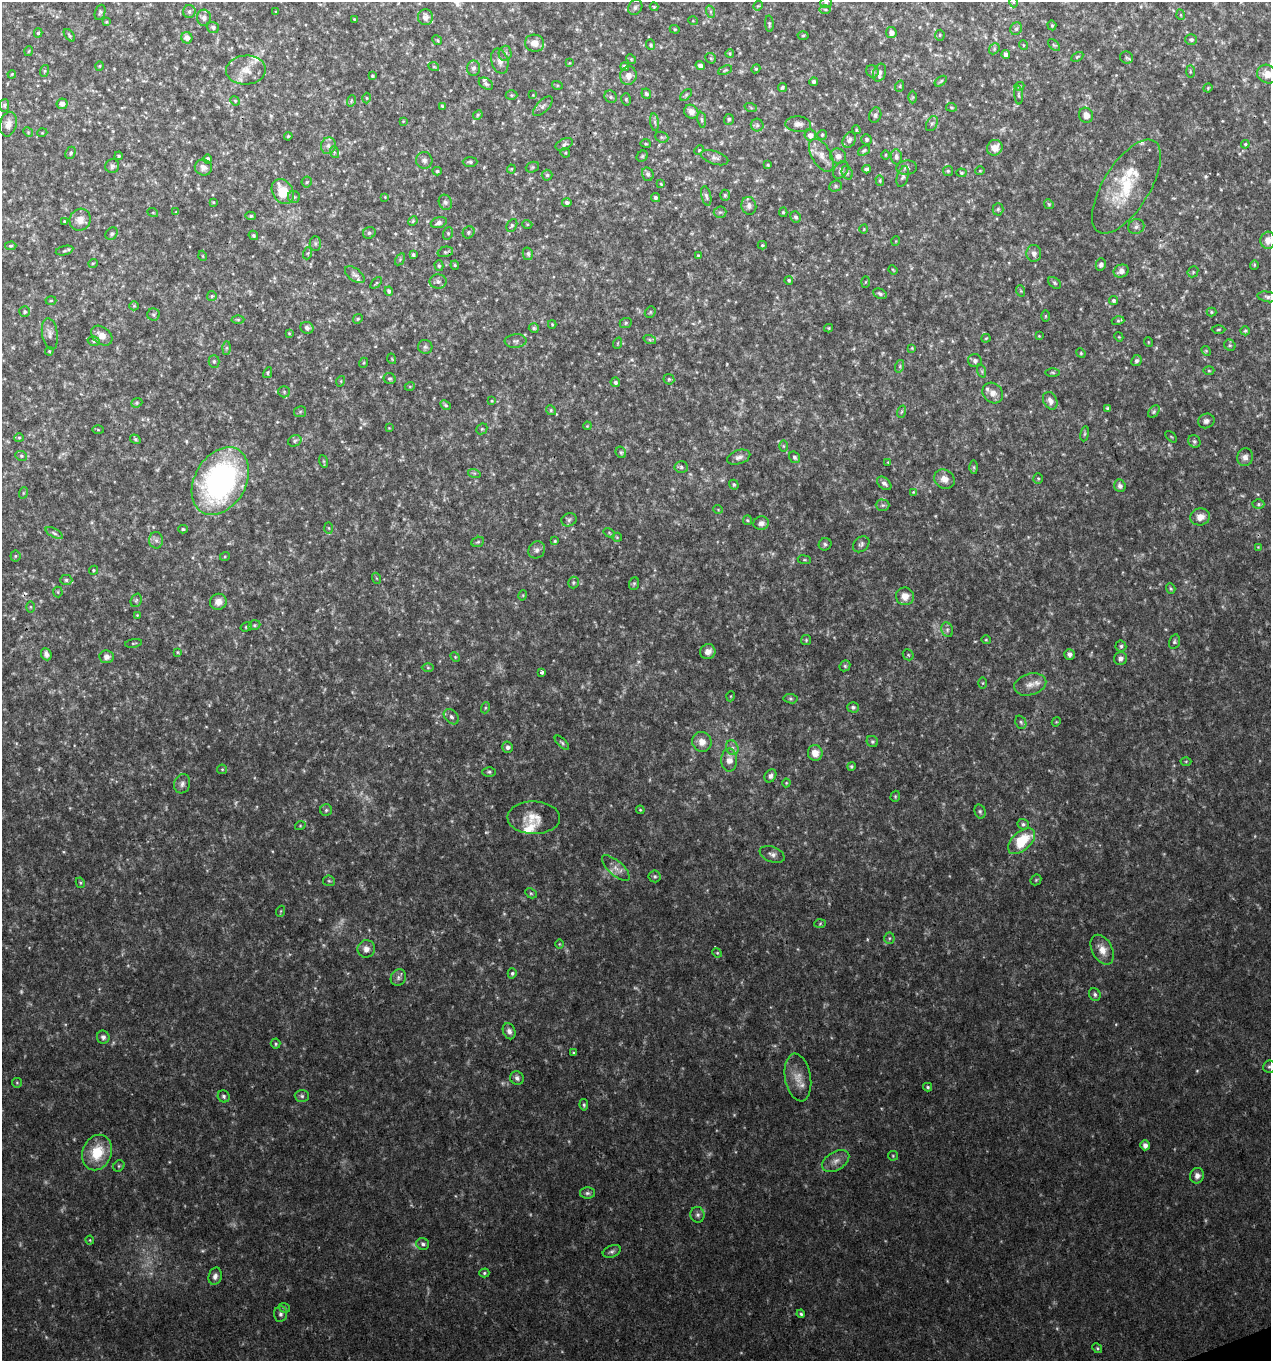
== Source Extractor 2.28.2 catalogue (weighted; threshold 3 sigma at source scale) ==
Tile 6 of 4 x 4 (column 2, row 2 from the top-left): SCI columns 1396-2664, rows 2722-4080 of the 5274 x 5444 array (HDU 1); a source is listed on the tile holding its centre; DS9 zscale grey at full resolution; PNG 1273 x 1363 px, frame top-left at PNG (2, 2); each listed source drawn as its Kron ellipse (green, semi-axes under 4 px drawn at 4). Shown black and unused: <1% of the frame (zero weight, under 3 of 4 exposures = <1% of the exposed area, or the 3 px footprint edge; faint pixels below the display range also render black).
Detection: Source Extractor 2.28.2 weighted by HDU 2 'WHT'; one run over the whole footprint, this tile lists its part. Background 0.0305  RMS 0.0038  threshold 0.0171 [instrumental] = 3 sigma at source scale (4.5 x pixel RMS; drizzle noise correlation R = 1.50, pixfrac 1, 0.0396/0.0396 arcsec/px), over >= 5 px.
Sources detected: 466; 20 too faint to see at this stretch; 1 cosmic-ray / hot-pixel residue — neither listed nor drawn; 11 inside a brighter listed object's ellipse — not listed separately; the other 434 listed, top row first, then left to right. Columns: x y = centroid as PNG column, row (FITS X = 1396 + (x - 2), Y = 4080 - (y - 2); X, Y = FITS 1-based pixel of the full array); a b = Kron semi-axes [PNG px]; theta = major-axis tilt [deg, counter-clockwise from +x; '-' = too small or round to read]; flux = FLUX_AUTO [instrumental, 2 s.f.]
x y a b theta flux
1013 2 5 3 - 0.4
826 3 6 5 - 0.64
758 6 5 4 - 0.39
635 7 8 6 56 0.96
654 7 4 4 - 0.4
825 9 6 4 -1 0.56
189 11 6 6 - 0.98
100 12 8 5 71 0.74
276 12 3 2 - 0.29
711 12 6 4 -72 0.65
1181 15 5 3 - 0.32
425 17 8 7 - 2.1
204 18 8 7 - 1.8
354 19 3 2 - 0.3
693 21 5 3 - 0.3
106 22 4 4 - 0.4
769 24 8 4 -86 0.65
1052 25 5 4 - 0.5
213 27 6 5 - 0.83
675 29 5 4 - 0.47
1016 29 7 5 57 0.83
38 33 4 3 - 0.57
891 33 5 5 - 1.9
69 35 7 3 -52 0.51
803 35 5 3 - 0.41
940 35 5 5 - 0.45
187 38 6 5 - 2
437 40 5 4 - 0.46
1191 40 6 5 - 0.91
534 43 9 8 - 2.8
651 45 5 4 - 0.67
1023 45 5 3 - 0.33
1054 45 7 4 -44 0.62
994 49 6 4 48 0.64
29 51 5 3 - 0.35
505 53 7 6 - 1.1
730 53 4 4 - 0.52
1006 55 4 4 - 1.6
1077 57 7 4 30 0.5
1126 57 7 6 - 0.78
711 58 6 5 - 0.49
631 59 5 4 - 0.52
500 61 13 8 -74 2.3
569 63 3 2 - 0.31
100 66 5 3 - 0.34
700 66 5 4 - 1.4
434 67 5 3 - 0.34
625 67 4 4 - 1.1
473 68 7 6 - 1.2
756 69 4 4 - 0.46
246 70 20 14 3 5.9
725 70 7 3 22 0.43
44 71 6 4 71 0.47
872 71 6 6 - 0.93
1190 72 6 3 -90 0.44
880 73 9 6 71 1.4
12 74 4 3 - 0.33
1267 74 10 9 - 3.9
372 76 3 2 - 0.37
628 76 9 8 - 2.7
941 81 7 3 36 0.47
814 82 4 4 - 0.87
486 84 8 5 -33 0.99
557 85 5 3 - 0.38
900 86 5 3 - 0.45
1019 86 5 4 - 0.52
782 87 4 3 - 0.65
1208 88 4 4 - 0.4
646 94 5 4 - 0.89
511 95 6 5 - 0.58
533 95 4 4 - 0.34
686 95 7 4 46 0.63
1019 95 9 3 -85 0.69
611 97 6 6 - 0.91
913 97 6 4 90 0.52
366 98 5 3 - 0.37
626 99 6 4 -75 0.54
235 101 5 4 - 0.42
351 101 6 3 72 0.46
62 104 5 5 - 2.2
4 105 6 5 - 0.63
442 106 4 3 - 0.51
543 106 12 6 45 1.4
951 107 5 3 - 0.46
751 108 6 4 -20 0.44
691 112 7 6 - 2.4
478 115 5 4 - 0.5
875 115 8 6 73 0.96
1086 115 8 7 - 2.6
729 119 5 5 - 0.63
702 120 8 4 -83 0.7
403 121 4 4 - 0.29
655 122 9 4 -82 0.93
8 124 12 8 76 2.4
798 124 13 7 -3 2
932 124 8 5 61 0.94
757 125 6 6 - 1
856 130 4 3 - 0.45
28 132 5 4 - 0.43
42 133 5 3 - 0.31
810 135 5 5 - 1.9
822 135 5 4 - 0.55
288 136 4 3 - 0.39
662 137 7 5 -20 0.68
866 139 5 5 - 0.65
849 140 8 6 58 1.4
646 143 5 2 - 0.37
564 144 9 5 25 1
1245 144 4 4 - 0.39
328 146 8 7 - 1.4
995 148 8 7 - 4.1
699 150 5 4 - 0.43
864 150 6 4 38 0.67
334 152 6 3 -72 0.49
71 153 6 4 65 0.69
565 153 5 4 - 0.44
821 155 18 9 -60 3.7
885 155 5 3 - 0.38
119 156 4 3 - 0.44
642 156 6 5 - 0.57
838 156 8 7 - 1.7
896 157 7 5 -86 1.1
715 158 14 6 -18 1.8
208 159 4 4 - 0.84
424 160 8 8 - 1.4
470 162 7 5 1 0.81
768 165 4 3 - 0.41
112 166 7 7 - 1.1
203 167 9 8 - 1.8
532 167 7 5 21 0.61
907 168 10 7 5 1.2
511 169 4 4 - 0.38
867 169 4 4 - 0.89
841 170 9 6 57 1.4
437 171 4 4 - 0.53
948 171 5 5 - 0.6
980 171 4 4 - 0.37
847 173 7 5 -71 0.86
961 173 5 4 - 0.45
648 174 7 5 -73 1.1
547 175 5 5 - 0.8
903 176 10 5 73 1.1
880 180 5 4 - 0.51
307 182 5 5 - 0.6
661 184 4 3 - 0.42
835 186 6 5 - 0.76
1126 187 53 23 58 21
283 192 13 10 -58 10
725 195 5 5 - 0.69
706 196 10 5 -76 1.1
294 197 6 6 - 0.86
385 197 4 4 - 0.28
655 198 5 4 - 0.74
213 202 4 3 - 0.33
445 202 8 6 -63 0.99
567 202 5 4 - 0.98
1049 204 5 4 - 0.47
749 206 9 7 -76 1.6
998 209 6 5 - 0.74
176 212 3 3 - 0.35
720 212 6 5 - 0.81
783 212 5 4 - 0.55
153 213 5 3 - 0.31
251 216 5 4 - 0.63
796 217 5 5 - 0.82
80 220 11 10 - 3.5
64 221 3 2 - 0.32
413 221 5 4 - 0.44
439 223 8 5 18 1.2
527 224 5 3 - 0.34
512 225 7 5 61 0.77
1136 227 8 7 - 1.3
864 229 5 3 - 0.29
469 232 6 5 - 0.7
369 233 6 5 - 0.82
448 233 6 5 - 0.59
112 234 7 5 43 0.8
253 235 5 4 - 0.63
1268 240 9 7 87 2.4
896 241 5 3 - 0.28
315 243 7 5 90 0.77
762 245 4 4 - 0.47
11 246 6 4 4 0.53
64 251 9 4 15 0.67
445 252 8 5 13 0.76
308 253 6 4 71 0.5
1034 253 8 7 - 1.7
528 254 6 5 - 0.9
413 255 3 3 - 0.66
698 255 4 3 - 0.45
203 256 5 3 - 0.31
400 259 6 4 57 0.53
93 263 5 3 - 0.32
1101 264 6 5 - 1.1
455 265 4 4 - 0.47
1254 265 5 4 - 0.42
439 266 5 4 - 0.64
893 270 5 3 - 0.35
1121 271 8 6 22 2.2
1193 272 6 5 - 0.56
355 275 11 6 -36 1.4
789 280 4 4 - 0.6
438 282 8 7 - 1.3
865 282 5 4 - 0.41
376 283 7 3 44 0.42
1054 283 7 5 -42 0.61
389 291 4 4 - 0.85
1021 291 6 3 -71 0.47
880 294 7 5 -27 0.89
212 296 5 4 - 0.51
1268 297 10 5 -10 1.1
51 301 5 3 - 0.41
1113 301 5 4 - 0.77
134 306 5 4 - 0.49
25 312 5 5 - 0.63
650 312 6 5 - 0.63
1211 312 5 4 - 0.48
153 315 6 6 - 0.76
1045 316 5 3 - 0.42
358 319 5 4 - 0.49
238 320 6 4 0 0.63
1118 321 6 4 15 0.53
626 323 6 5 - 0.6
552 324 4 4 - 0.4
307 328 6 6 - 1.1
534 328 5 5 - 0.69
829 328 4 4 - 0.39
1218 330 7 3 1 0.45
1245 331 4 4 - 0.59
289 333 4 3 - 0.37
50 334 16 8 -81 2.1
102 336 12 8 -39 3.3
1039 336 4 4 - 0.3
1119 337 4 3 - 0.35
986 338 4 4 - 0.43
650 340 6 4 -19 0.62
94 341 6 5 - 0.64
516 341 11 6 5 1.2
1148 342 5 3 - 0.29
618 343 6 3 71 0.38
1230 345 6 5 - 0.55
425 347 7 7 - 1
226 348 7 4 89 0.63
912 348 4 4 - 0.36
49 351 4 4 - 0.45
1206 351 5 4 - 0.38
1081 353 5 4 - 0.47
392 359 5 3 - 0.36
214 361 6 5 - 0.69
975 361 7 6 - 1.2
1136 361 5 5 - 0.92
363 363 5 3 - 0.36
900 366 6 4 72 0.61
982 371 7 4 -71 0.64
1209 371 5 3 - 0.42
268 373 6 4 61 0.52
1053 373 7 3 -1 0.52
390 379 6 5 - 0.68
669 379 6 5 - 0.54
341 381 5 3 - 0.37
615 382 5 5 - 0.8
410 386 5 3 - 0.34
284 392 6 5 - 0.68
993 393 11 9 -44 2.7
492 401 4 3 - 0.29
1050 401 9 6 -63 2
137 403 6 4 22 0.5
446 405 6 4 -40 0.56
1107 408 4 3 - 0.58
551 410 5 4 - 0.54
300 412 6 5 - 0.61
901 412 6 4 70 0.64
1154 412 7 5 50 0.69
1206 421 8 7 - 1.4
587 426 4 3 - 0.35
389 428 3 3 - 0.26
482 429 6 5 - 0.55
98 430 6 4 -2 0.4
1085 434 7 4 81 0.56
1171 437 7 2 -45 0.35
19 438 5 4 - 0.46
135 439 5 4 - 0.6
295 441 7 5 24 0.78
1194 441 6 6 - 0.82
783 446 6 4 -90 0.39
621 452 6 5 - 0.7
21 456 6 4 -22 0.62
739 457 12 7 19 1.8
794 457 6 5 - 0.76
1245 457 9 8 - 2.1
323 461 6 4 -71 0.48
888 462 4 3 - 0.34
681 467 7 6 - 0.91
974 467 6 4 -89 0.62
474 473 6 4 -17 0.57
1038 478 5 4 - 0.49
944 479 11 9 -30 2.9
220 481 36 25 60 93
884 483 8 5 -42 1.3
734 485 5 4 - 0.66
1120 486 6 5 - 1.3
913 492 4 4 - 0.31
23 493 6 3 72 0.44
1258 504 6 4 1 0.63
883 505 7 5 -1 0.79
718 509 5 3 - 0.31
1200 517 10 8 13 3
569 520 8 6 25 0.94
747 520 5 4 - 0.48
761 523 7 7 - 1.8
329 528 6 4 -88 0.48
183 529 5 4 - 0.54
54 533 9 4 -27 0.86
609 533 6 4 -33 0.44
617 537 5 4 - 0.41
156 540 8 7 - 1.4
555 541 3 3 - 0.44
478 542 6 5 - 0.63
825 544 6 6 - 0.87
861 544 9 7 43 1.1
1258 547 3 3 - 0.3
537 550 9 8 - 1.4
15 556 5 5 - 0.57
225 556 5 3 - 0.36
804 560 6 3 -8 0.43
93 570 5 4 - 0.5
376 578 5 3 - 0.35
66 580 6 5 - 0.73
573 582 6 5 - 0.59
634 584 6 5 - 0.6
1171 588 5 4 - 0.59
58 592 5 4 - 0.51
523 595 5 3 - 0.35
905 596 9 9 - 3.7
136 600 7 5 68 0.7
218 602 8 8 - 3
30 607 6 4 -89 0.45
137 615 3 3 - 0.27
254 625 6 4 20 0.61
246 627 6 4 15 0.57
947 630 7 5 -71 1
806 640 5 5 - 0.49
986 640 5 4 - 0.47
1174 642 7 5 74 0.74
134 643 8 3 8 0.45
1121 646 5 5 - 0.85
177 652 4 3 - 0.4
708 652 8 7 - 2.6
46 654 6 5 - 1.3
1069 654 5 5 - 1.4
908 655 6 5 - 0.55
106 657 7 6 - 1.9
455 657 5 4 - 0.4
1121 658 7 6 - 1.6
845 666 6 5 - 0.69
428 668 6 4 -1 0.54
542 672 4 3 - 1.1
983 683 6 4 90 0.45
1030 684 16 10 16 3.3
731 696 5 3 - 0.33
791 699 7 4 -7 0.64
853 707 6 5 - 0.9
485 708 5 3 - 0.44
451 717 9 6 -45 1.1
1021 722 7 5 -67 0.74
1056 722 5 3 - 0.34
872 741 6 5 - 0.74
702 742 10 9 - 3.2
562 743 9 4 -44 0.7
508 747 5 5 - 1.2
732 748 7 6 - 1.3
815 753 8 7 - 4
729 760 11 8 89 3.3
1186 761 5 3 - 0.41
851 766 4 4 - 0.54
222 769 5 4 - 0.42
489 772 7 5 -1 0.7
770 776 7 5 54 1.4
786 783 4 4 - 0.35
182 784 10 8 72 1.5
895 796 6 4 72 0.5
326 810 6 6 - 0.8
640 810 4 3 - 0.42
980 811 7 5 -74 0.79
534 818 26 16 -1 6.7
1023 824 6 5 - 0.77
300 826 5 3 - 0.35
1022 841 16 9 43 14
772 854 13 7 -22 1.8
616 868 17 7 -42 3
655 876 6 6 - 0.72
1036 880 6 4 45 0.54
329 881 6 5 - 0.68
80 883 5 4 - 0.46
531 893 6 4 -28 0.59
281 911 5 3 - 0.37
820 924 6 4 3 0.53
889 938 5 5 - 0.61
559 944 5 3 - 0.31
366 949 9 8 - 2.3
1102 950 16 10 -61 4.3
717 953 5 4 - 0.44
512 973 5 4 - 0.74
398 978 8 7 - 1.3
1095 994 6 5 - 0.99
509 1031 8 6 -66 1.6
103 1037 7 6 - 1.2
276 1044 5 5 - 0.58
574 1053 3 3 - 0.62
1269 1067 6 6 - 0.8
517 1078 7 6 - 1.2
798 1078 24 13 -80 5.6
17 1083 5 5 - 0.48
928 1087 4 4 - 0.65
224 1096 6 5 - 0.89
302 1096 7 6 - 0.98
584 1105 6 4 -81 0.65
1145 1145 5 4 - 1.9
97 1152 18 14 68 12
893 1156 5 4 - 0.47
836 1161 15 9 31 3
119 1166 6 5 - 0.56
1197 1176 8 7 - 2.1
587 1193 7 5 0 1.1
698 1215 8 7 - 1.2
90 1240 4 4 - 0.38
423 1244 6 6 - 1
612 1251 9 6 22 1.1
484 1273 5 4 - 0.57
215 1276 9 6 75 1.7
284 1308 6 4 -20 0.53
280 1314 7 6 - 1.1
801 1314 4 4 - 0.74
1097 1348 5 4 - 0.59
Isophote crosses this tile's border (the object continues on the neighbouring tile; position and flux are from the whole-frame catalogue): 4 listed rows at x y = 1013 2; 1267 74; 1268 240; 1269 1067
Unlisted compact peaks at least as high as the median listed source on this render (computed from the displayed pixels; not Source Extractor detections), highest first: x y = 1205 176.